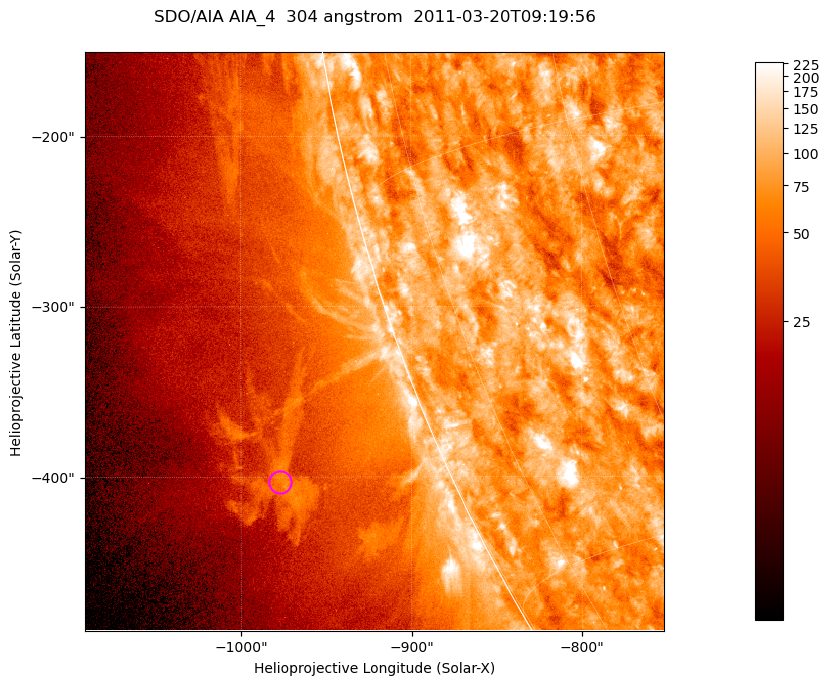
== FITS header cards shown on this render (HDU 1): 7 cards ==
TELESCOP= 'SDO/AIA '           / For AIA: SDO/AIA
INSTRUME= 'AIA_4   '           / For AIA: AIA_ATA1, AIA_ATA2, AIA_ATA3 or AIA_AT
WAVELNTH=                  304 / [angstrom] Wavelength
WAVEUNIT= 'angstrom'           / Wavelength unit: angstrom
DATE-OBS= '2011-03-20T09:19:56.133' / [ISO] Date when observation started; ISO 8
CTYPE1  = 'HPLN-TAN'           / CTYPE1; Typically HPLN
CTYPE2  = 'HPLT-TAN'           / CTYPE2; Typically HPLT

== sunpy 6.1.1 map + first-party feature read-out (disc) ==
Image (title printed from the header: SDO/AIA AIA_4  304 angstrom  2011-03-20T09:19:56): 566 x 566 px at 0.6 arcsec/px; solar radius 964 arcsec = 1605 px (partial field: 1.8% of the solar disc is inside the frame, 45% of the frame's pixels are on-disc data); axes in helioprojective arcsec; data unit not stated in the header (colour bar unlabelled)
Orientation: roll -0.132 deg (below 1 deg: not rotated)
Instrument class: DISC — disc imager (sunpy class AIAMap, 304 A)
Bright regions (active regions / flare kernels): reference = the on-disc median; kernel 5 px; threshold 5 sigma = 130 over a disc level ~78.8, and >= 1.15x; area >= 320 px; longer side >= 7 px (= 4.2 arcsec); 0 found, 0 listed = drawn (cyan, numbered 1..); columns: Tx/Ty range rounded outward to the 2 arcsec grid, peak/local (2 s.f.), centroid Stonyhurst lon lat
Off-limb structures (1.02-1.3 R_sun): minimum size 160 px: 5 found; the strongest spans PA ~110..115 deg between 1.07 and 1.13 R_sun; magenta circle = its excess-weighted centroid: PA ~110 deg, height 1.1 R_sun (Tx ~-978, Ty ~-402 arcsec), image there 2.3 x the reference